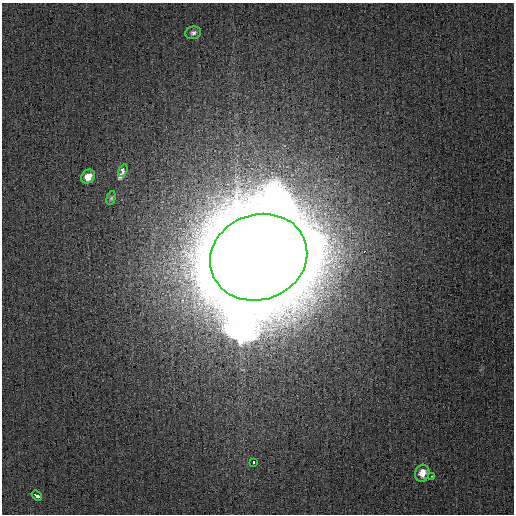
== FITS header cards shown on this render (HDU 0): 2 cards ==
NAXIS1  =                  512
NAXIS2  =                  512

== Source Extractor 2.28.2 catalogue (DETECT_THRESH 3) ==
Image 512 x 512 px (HDU 0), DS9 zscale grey, 1 PNG px = 1 image px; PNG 516 x 516 px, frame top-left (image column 1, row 512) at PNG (2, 3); each listed source drawn as its Kron ellipse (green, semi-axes under 4 px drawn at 4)
Background 5.39e-04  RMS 0.0014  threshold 0.00434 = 3 sigma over >= 5 px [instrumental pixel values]
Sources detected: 9; all 9 listed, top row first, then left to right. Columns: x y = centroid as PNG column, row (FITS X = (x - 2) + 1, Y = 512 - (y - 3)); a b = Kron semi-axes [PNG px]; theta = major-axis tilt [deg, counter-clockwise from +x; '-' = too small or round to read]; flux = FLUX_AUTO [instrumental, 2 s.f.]
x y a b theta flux
193 33 8 6 11 0.3
123 171 6 3 69 5.3
88 177 7 6 - 1
111 198 7 4 74 0.16
259 257 49 42 20 8100
254 463 3 3 - 1.2
422 473 8 7 - 0.9
432 476 4 2 - 0.62
37 495 6 3 -37 2.7